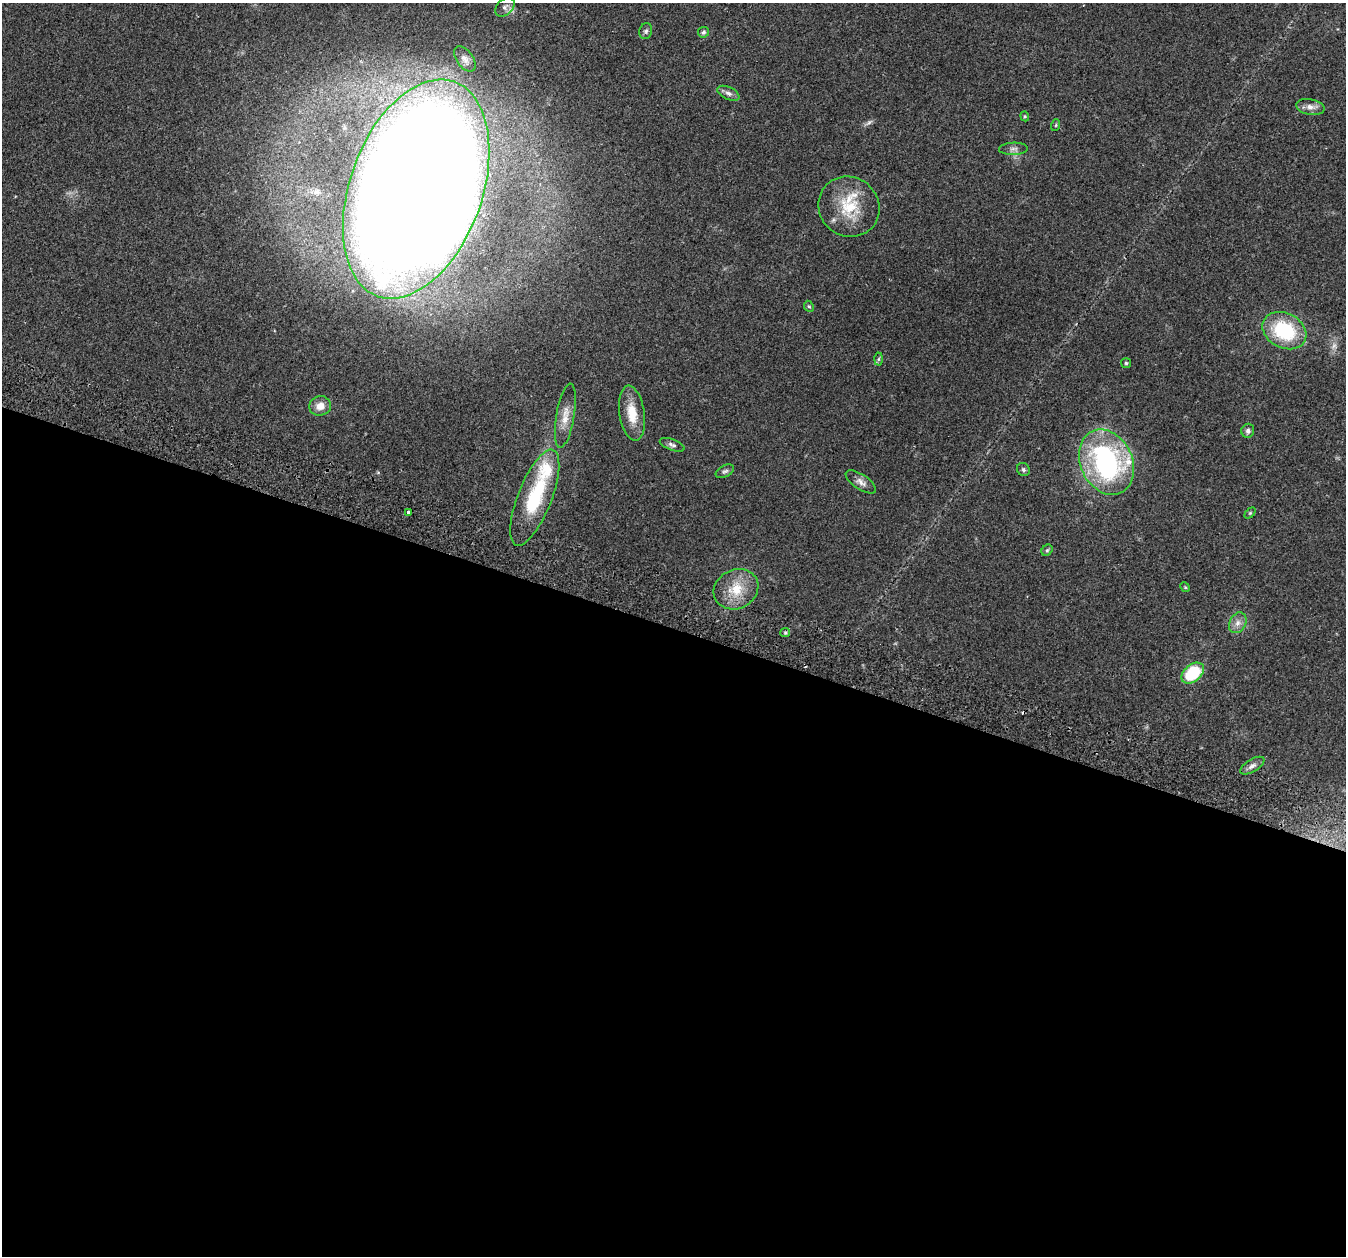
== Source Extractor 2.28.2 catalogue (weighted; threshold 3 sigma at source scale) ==
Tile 14 of 4 x 4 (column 2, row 4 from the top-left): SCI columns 1396-2739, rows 158-1411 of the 5465 x 5498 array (HDU 1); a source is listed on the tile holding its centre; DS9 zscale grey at full resolution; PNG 1348 x 1258 px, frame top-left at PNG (2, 3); each listed source drawn as its Kron ellipse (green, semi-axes under 4 px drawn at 4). Shown black and unused: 50% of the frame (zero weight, under 2 of 3 exposures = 4% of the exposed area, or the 3 px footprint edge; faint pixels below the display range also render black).
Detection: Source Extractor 2.28.2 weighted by HDU 2 'WHT'; one run over the whole footprint, this tile lists its part. Background 0.0748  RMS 0.0069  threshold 0.0311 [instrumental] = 3 sigma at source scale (4.5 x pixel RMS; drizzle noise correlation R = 1.50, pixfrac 1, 0.05/0.05 arcsec/px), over >= 5 px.
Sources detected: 38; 2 too faint to see at this stretch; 1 cosmic-ray / hot-pixel residue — neither listed nor drawn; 1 inside a brighter listed object's ellipse — not listed separately; the other 34 listed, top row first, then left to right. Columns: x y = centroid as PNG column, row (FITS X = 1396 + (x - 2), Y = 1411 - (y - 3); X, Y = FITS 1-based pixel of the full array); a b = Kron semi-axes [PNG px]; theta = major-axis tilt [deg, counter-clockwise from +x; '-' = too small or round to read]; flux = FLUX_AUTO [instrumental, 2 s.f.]
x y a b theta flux
505 7 11 7 44 2.6
646 31 8 6 77 1.7
703 32 5 5 - 1.3
465 59 14 8 -54 3.7
728 93 12 6 -26 2.6
1310 107 14 7 -10 4.6
1025 116 5 4 - 0.84
1056 125 6 3 71 0.83
1013 149 14 6 3 2.7
416 189 114 66 70 3200
849 207 31 29 -39 29
809 306 6 4 -66 0.89
1284 331 23 17 -27 46
878 359 6 4 88 1
1126 363 5 5 - 0.93
320 406 11 9 16 6.7
632 413 28 12 -81 15
565 416 32 9 80 9.1
1248 431 7 6 - 2
672 445 13 5 -20 2.3
1107 462 34 26 -65 140
1023 469 7 6 - 1.4
725 471 10 5 28 1.7
861 482 17 7 -33 4
535 498 51 17 69 48
408 512 3 3 - 2
1250 513 6 4 45 0.9
1047 550 6 5 - 1.2
1185 587 5 4 - 0.72
736 589 23 19 28 19
1238 623 11 8 62 4
785 633 5 4 - 0.95
1193 673 13 8 40 37
1252 766 14 6 32 3.2
Isophote crosses this tile's border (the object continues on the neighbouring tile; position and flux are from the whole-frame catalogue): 1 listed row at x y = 416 189